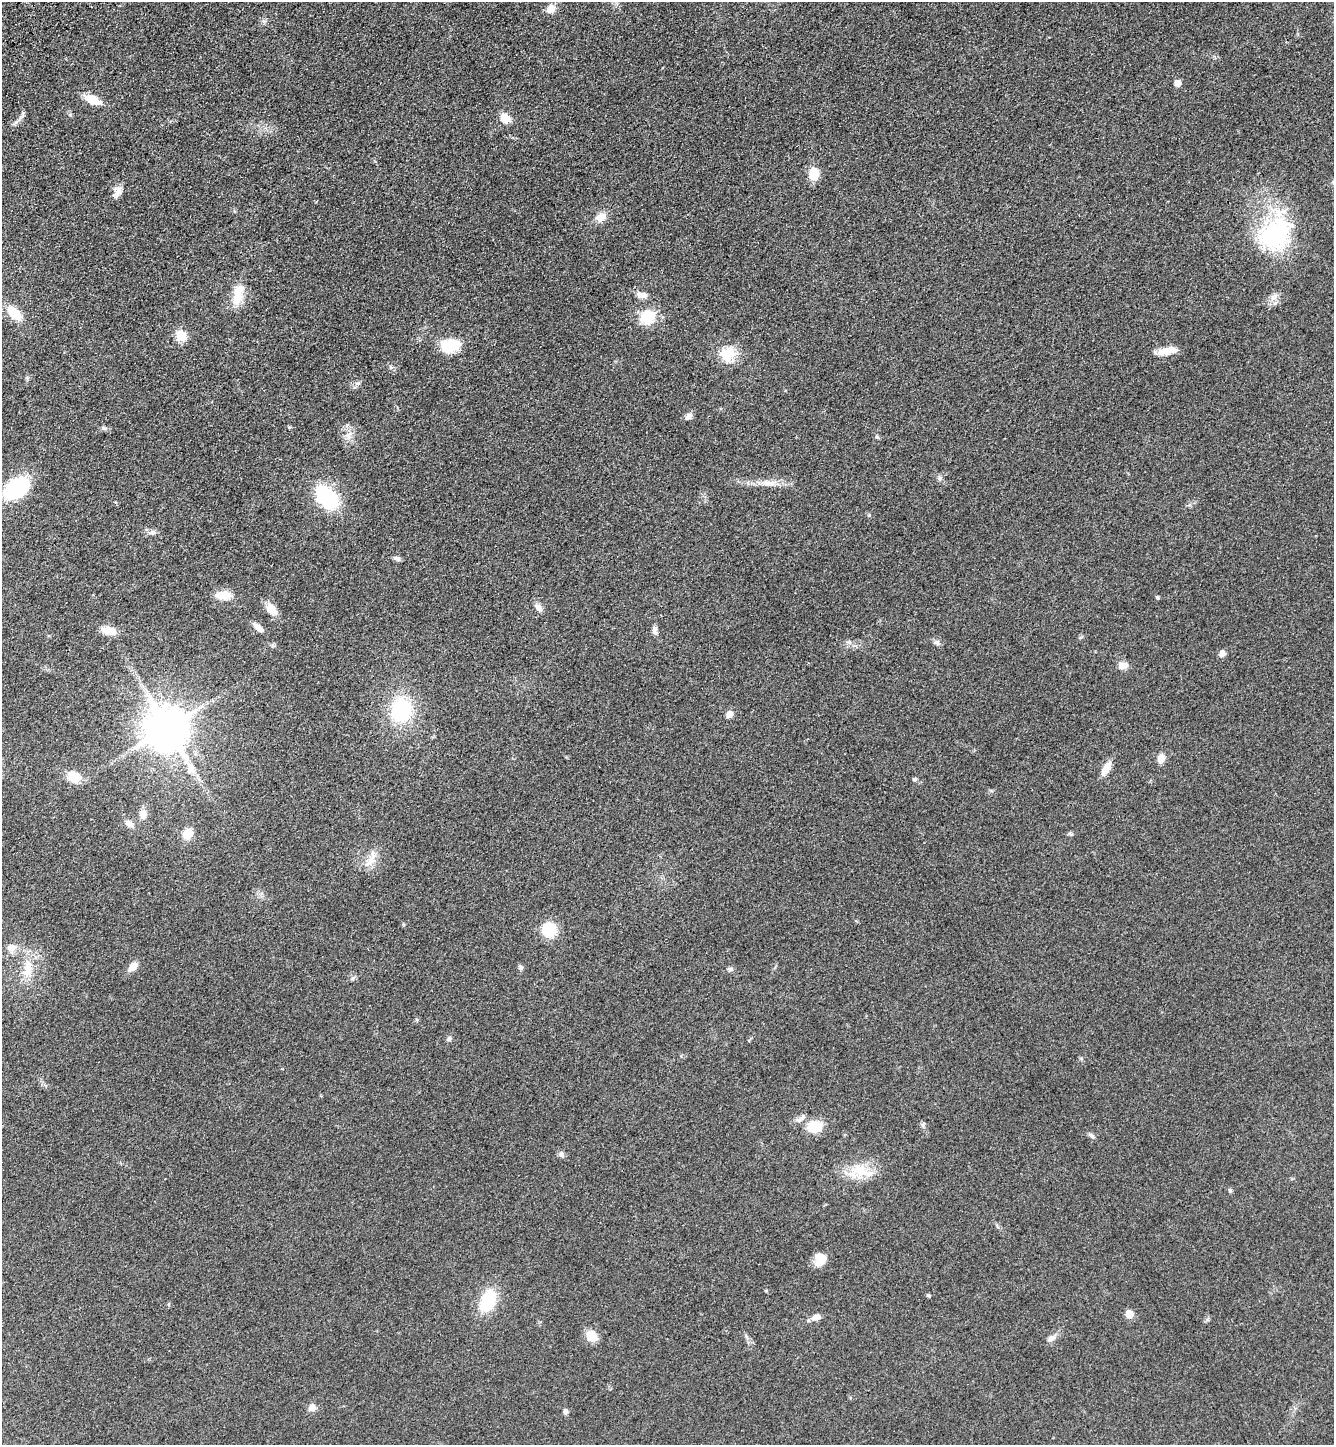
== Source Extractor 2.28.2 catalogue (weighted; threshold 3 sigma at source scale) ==
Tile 11 of 4 x 4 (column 3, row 3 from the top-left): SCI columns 3028-4359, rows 1549-2991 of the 5920 x 5981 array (HDU 1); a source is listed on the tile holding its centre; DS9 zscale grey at full resolution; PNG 1336 x 1447 px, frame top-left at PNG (2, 2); no overlay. Shown black and unused: <1% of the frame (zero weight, under 3 of 4 exposures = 6% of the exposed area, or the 3 px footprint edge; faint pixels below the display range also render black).
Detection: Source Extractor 2.28.2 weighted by HDU 2 'WHT'; one run over the whole footprint, this tile lists its part. Background 0.0839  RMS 0.0066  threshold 0.0297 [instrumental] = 3 sigma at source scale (4.5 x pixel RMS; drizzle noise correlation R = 1.50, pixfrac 1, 0.05/0.05 arcsec/px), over >= 5 px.
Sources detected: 81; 3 inside a brighter listed object's ellipse — not listed separately; the other 78 listed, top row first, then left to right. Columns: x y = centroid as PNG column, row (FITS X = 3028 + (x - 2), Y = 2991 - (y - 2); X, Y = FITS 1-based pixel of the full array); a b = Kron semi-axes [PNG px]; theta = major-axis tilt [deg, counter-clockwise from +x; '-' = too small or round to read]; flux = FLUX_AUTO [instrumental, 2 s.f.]
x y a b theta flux
551 9 12 10 44 5.2
1177 83 6 5 - 5.3
92 100 19 9 -22 11
505 118 12 9 -45 7.4
814 174 14 11 83 11
117 192 15 9 67 4.6
601 217 12 9 34 6.5
1275 234 46 36 48 73
642 295 14 8 -10 4.4
238 298 24 14 68 11
14 313 18 10 -44 14
647 317 7 6 - 89
181 335 12 11 - 9.7
451 345 22 14 6 19
1167 351 23 8 11 8
728 354 21 19 33 15
391 367 5 5 - 1.1
27 378 6 4 -72 0.89
358 383 7 5 13 1.6
688 416 11 7 45 2.6
289 427 5 4 - 0.7
104 428 7 5 -19 1.4
349 436 16 7 60 4.2
877 437 6 4 -42 0.89
940 478 7 4 18 1.1
769 483 24 8 -6 7.7
16 488 23 16 39 58
327 497 24 17 -45 46
152 533 14 4 2 2.1
397 559 10 6 -25 1.6
223 595 17 10 0 11
1157 598 5 4 - 0.85
538 607 12 7 -42 3.2
271 609 14 9 -52 9
258 628 14 6 -44 4.5
655 630 13 6 -82 2.4
109 631 18 10 -13 8.1
936 642 10 6 -27 1.9
1222 653 8 7 - 3
1123 666 14 9 17 4
401 710 24 20 76 45
729 714 8 7 - 3.5
167 728 13 12 - 2200
1161 758 11 7 79 5.3
1106 768 19 8 59 6.9
191 769 16 12 -77 7.4
74 777 13 11 -28 12
915 779 5 5 - 1.3
143 814 11 9 -84 5.1
129 824 11 7 -27 4.1
187 834 12 10 45 8.5
1070 834 7 4 -19 0.99
371 859 25 10 58 7.9
549 930 14 14 - 19
11 947 12 9 4 4.7
133 967 12 8 45 5.4
520 967 7 6 - 1.4
27 969 29 12 84 13
730 969 7 5 42 1.3
353 978 6 4 71 1
449 1039 7 6 - 1.5
798 1119 10 6 12 2.5
923 1125 7 4 -72 1.2
814 1126 16 12 9 15
1092 1136 10 4 -45 1.5
561 1154 9 6 -33 2
860 1170 20 18 -2 16
1230 1190 6 4 19 0.8
820 1259 13 11 80 12
928 1296 5 4 - 0.94
488 1301 24 15 65 27
168 1304 6 4 71 0.71
1129 1314 5 5 - 17
816 1317 10 6 18 4.4
592 1336 12 9 -41 11
1050 1339 12 7 45 3.1
312 1407 9 8 - 3.5
565 1411 6 5 - 1.8
Unlisted compact peaks at least as high as the median listed source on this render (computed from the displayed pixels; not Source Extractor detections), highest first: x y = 869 515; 849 642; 16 122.